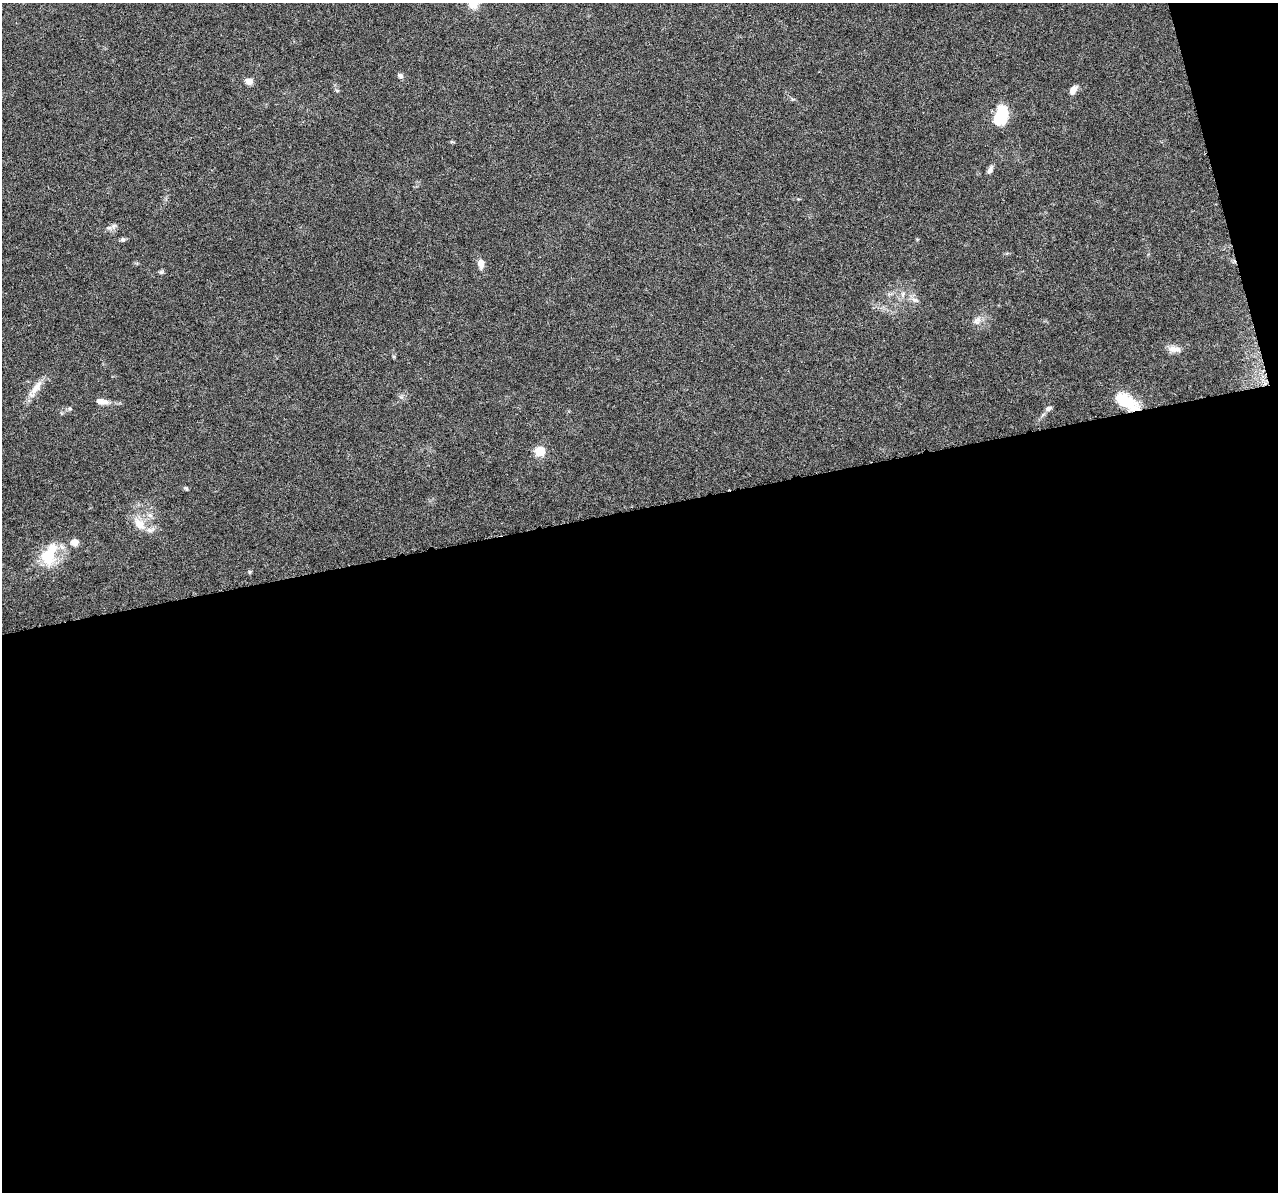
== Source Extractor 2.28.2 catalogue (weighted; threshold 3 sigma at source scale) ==
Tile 16 of 4 x 4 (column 4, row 4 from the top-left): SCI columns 3830-5105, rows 48-1237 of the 5108 x 4904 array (HDU 1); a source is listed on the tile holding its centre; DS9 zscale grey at full resolution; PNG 1280 x 1194 px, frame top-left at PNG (2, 3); no overlay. Shown black and unused: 59% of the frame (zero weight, under 3 of 6 exposures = <1% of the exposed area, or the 3 px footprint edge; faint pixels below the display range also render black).
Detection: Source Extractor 2.28.2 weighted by HDU 2 'WHT'; one run over the whole footprint, this tile lists its part. Background 0.0444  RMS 0.0026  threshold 0.0106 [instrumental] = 3 sigma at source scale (4.09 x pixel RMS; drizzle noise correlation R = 1.36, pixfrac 0.8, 0.0396/0.0396 arcsec/px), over >= 5 px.
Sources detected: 27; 1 inside a brighter object's white glare — not listed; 2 inside a brighter listed object's ellipse — not listed separately; the other 24 listed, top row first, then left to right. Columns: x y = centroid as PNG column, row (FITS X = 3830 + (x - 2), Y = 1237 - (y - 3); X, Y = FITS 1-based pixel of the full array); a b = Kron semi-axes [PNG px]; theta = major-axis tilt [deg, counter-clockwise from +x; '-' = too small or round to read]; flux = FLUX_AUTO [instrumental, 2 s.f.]
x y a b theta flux
400 75 8 6 -26 0.67
249 81 9 7 -12 1.3
1073 90 11 6 55 1.6
1001 116 21 12 76 10
990 169 12 5 66 0.91
109 228 9 4 8 0.69
123 239 6 6 - 0.47
481 263 12 8 -82 1.6
161 272 6 6 - 0.39
903 294 7 5 61 0.65
915 300 10 6 -14 0.9
977 321 12 8 47 1.4
1174 349 18 8 -5 1.7
36 387 28 8 53 2.9
101 401 15 7 -8 1.7
1125 401 27 15 -23 7.3
70 408 6 5 - 0.37
1049 408 8 6 27 0.76
540 451 8 7 - 5.4
186 488 6 4 -42 0.34
150 515 7 6 - 0.75
140 524 18 12 -48 3.7
74 542 7 6 - 1.9
48 556 25 21 -65 7.2